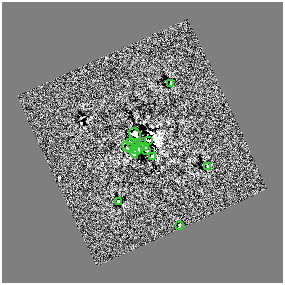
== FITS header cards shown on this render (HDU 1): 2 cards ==
NAXIS1  =                  281 /
NAXIS2  =                  281 /

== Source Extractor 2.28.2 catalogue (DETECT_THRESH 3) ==
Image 281 x 281 px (HDU 1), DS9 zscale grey, 1 PNG px = 1 image px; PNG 285 x 285 px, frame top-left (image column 1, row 281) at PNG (2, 2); each listed source drawn as its Kron ellipse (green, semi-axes under 4 px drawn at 4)
Background 0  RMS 21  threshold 64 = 3 sigma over >= 5 px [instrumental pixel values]
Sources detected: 15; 1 with non-positive FLUX_AUTO (blend fragments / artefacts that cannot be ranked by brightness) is neither listed nor drawn; the other 14 listed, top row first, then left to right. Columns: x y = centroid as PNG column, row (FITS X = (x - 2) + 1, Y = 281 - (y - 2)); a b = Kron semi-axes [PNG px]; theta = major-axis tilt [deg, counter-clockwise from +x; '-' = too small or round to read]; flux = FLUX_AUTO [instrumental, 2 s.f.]
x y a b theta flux
171 83 4 2 - 1200
135 135 7 5 -50 6300
149 140 3 2 - 1900
136 143 2 2 - 1100
132 145 7 3 -48 3600
128 147 7 4 -36 4100
144 147 4 3 - 2000
139 149 7 3 37 1800
146 150 4 3 - 6400
134 152 6 2 -79 1600
152 156 3 2 - 1300
207 166 3 2 - 800
119 201 3 2 - 1000
179 225 4 2 - 1100
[1 non-positive-flux detection neither listed nor drawn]